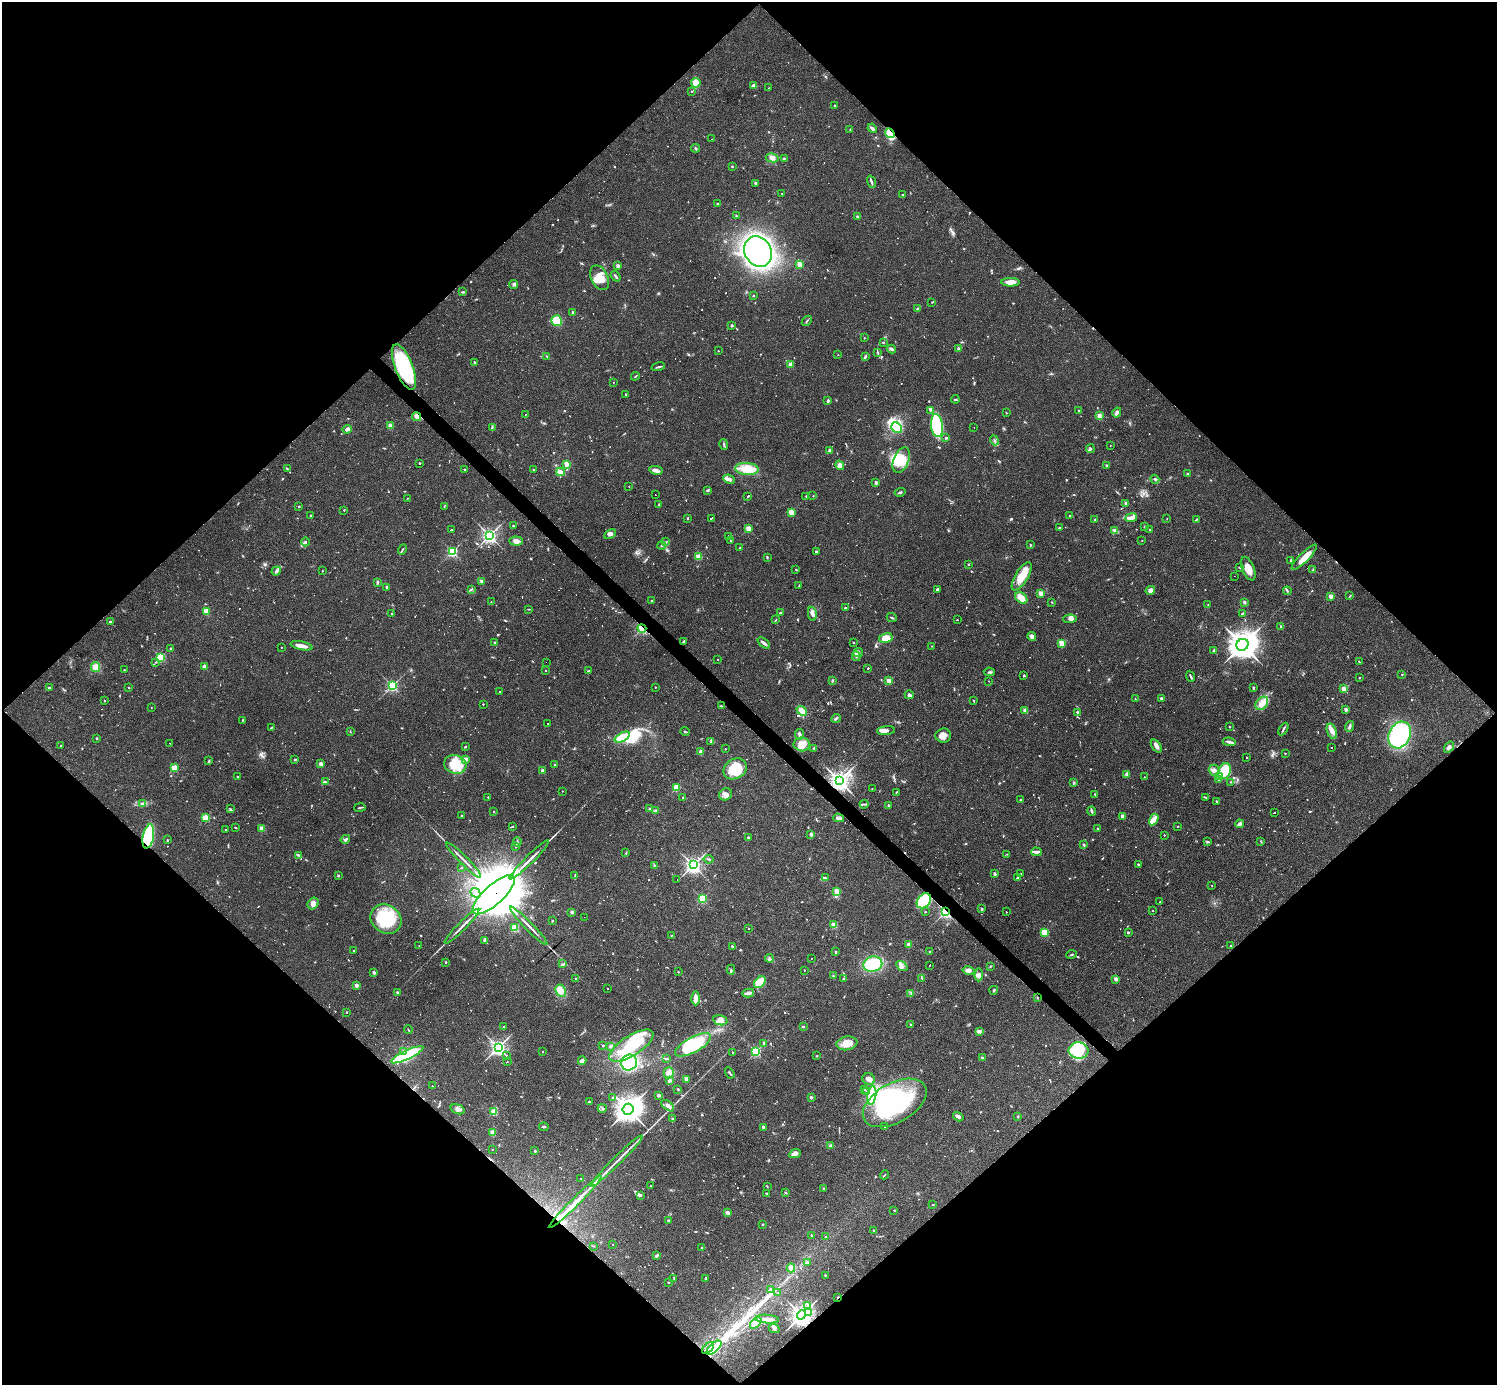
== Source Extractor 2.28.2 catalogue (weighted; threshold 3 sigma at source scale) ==
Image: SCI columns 1-5977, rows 296-5824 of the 5977 x 5977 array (HDU 1 of 3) = the unmasked area's bounding box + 8 px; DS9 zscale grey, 4 x 4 block average (1 PNG px = mean of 4 x 4 image px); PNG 1499 x 1387 px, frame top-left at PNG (2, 2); each listed source drawn as its Kron ellipse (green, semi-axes under 4 px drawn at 4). Shown black and unused: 51% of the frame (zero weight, under 3 of 4 exposures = <1% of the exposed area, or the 3 px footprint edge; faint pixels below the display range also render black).
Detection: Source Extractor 2.28.2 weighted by HDU 2 'WHT'. Background 0.0358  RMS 0.0044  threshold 0.0196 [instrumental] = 3 sigma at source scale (4.5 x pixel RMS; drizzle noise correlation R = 1.50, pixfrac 1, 0.05/0.05 arcsec/px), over >= 5 px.
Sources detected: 1117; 16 too faint to see at this stretch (4 x 4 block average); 8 inside a brighter object's white glare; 67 cosmic-ray / hot-pixel residue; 4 long thin detections or spike segments (spike, bleed or trail) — neither listed nor drawn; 13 coinciding with a brighter row at this scale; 44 inside a brighter listed object's ellipse — not listed separately; of the other 965, all 500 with FLUX_AUTO >= 1.66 (the completeness limit of this list) listed and drawn (465 fainter detections not listed), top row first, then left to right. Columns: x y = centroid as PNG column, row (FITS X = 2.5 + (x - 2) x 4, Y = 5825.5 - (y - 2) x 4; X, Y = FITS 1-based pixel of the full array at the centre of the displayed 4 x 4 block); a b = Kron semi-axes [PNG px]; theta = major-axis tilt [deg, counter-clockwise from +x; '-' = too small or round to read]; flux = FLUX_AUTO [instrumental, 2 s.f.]
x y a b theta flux
696 83 5 5 - 27
753 85 3 2 - 11
769 88 2 2 - 1.7
691 91 2 2 - 4
835 106 3 2 - 2.3
872 128 5 2 - 7.9
850 130 3 2 - 2
890 133 5 3 - 68
712 139 2 2 - 1.9
695 148 4 2 - 2.9
772 158 6 4 -12 12
784 158 2 2 - 3.8
732 166 2 2 - 7.9
871 182 6 2 -71 5.9
755 183 2 2 - 2.7
782 193 2 2 - 1.9
903 194 3 3 - 2.4
717 204 3 2 - 1.7
736 216 2 2 - 5.5
857 217 2 2 - 4.8
758 252 16 13 -61 960
800 264 2 2 - 96
618 266 2 2 - 34
616 276 6 2 -53 4.4
600 278 13 8 -63 38
1010 282 9 3 0 24
514 284 5 3 - 5.6
463 292 3 2 - 3.6
753 295 2 2 - 2.3
932 302 3 2 - 1.8
917 309 2 2 - 13
572 312 3 2 - 2.3
557 321 5 5 - 57
807 321 6 2 45 3.3
732 325 2 2 - 16
864 338 2 2 - 4.6
883 342 2 2 - 1.7
958 348 4 2 - 2.7
892 349 4 2 - 12
718 351 2 2 - 3.1
878 353 3 2 - 2
838 355 2 2 - 2.3
546 356 2 2 - 2
865 356 3 2 - 5
474 362 3 2 - 3.1
790 364 2 2 - 56
404 367 24 9 -69 220
658 367 7 2 14 4.8
635 376 4 2 - 2.5
613 382 2 2 - 1.7
626 394 2 2 - 6.6
955 399 4 2 - 3.3
828 401 2 2 - 6.2
930 410 3 3 - 4.1
1078 410 2 2 - 5.1
1117 412 5 3 - 7.6
1006 413 2 2 - 3.7
525 415 2 2 - 3.3
1099 416 2 2 - 82
416 417 4 3 - 6.3
390 426 2 2 - 74
937 426 11 6 -84 160
492 428 4 2 - 3.5
897 428 6 4 -41 110
974 428 2 2 - 2.7
347 429 4 3 - 13
946 438 2 2 - 12
994 440 5 2 - 3.7
724 444 5 2 - 3.2
1110 445 2 2 - 2
1090 449 4 2 - 4.2
830 450 2 2 - 33
901 460 13 7 68 64
419 463 2 2 - 2.5
566 464 3 2 - 22
840 465 5 4 - 15
1106 466 3 2 - 3.2
287 469 4 2 - 3.1
465 469 2 2 - 1.8
747 469 12 6 -4 60
533 470 2 2 - 4
656 470 7 3 -11 15
560 472 4 3 - 14
1187 474 3 2 - 2.3
729 479 6 3 -26 12
1155 479 5 2 - 4.7
876 483 2 2 - 26
629 486 2 2 - 2.1
708 490 4 2 - 2.3
900 492 5 2 - 4.1
655 495 2 2 - 39
748 496 3 2 - 120
806 496 2 2 - 1.7
813 496 2 2 - 1.8
407 498 2 2 - 1.8
1126 503 2 2 - 27
659 505 4 2 - 3.4
299 506 2 2 - 7.4
444 506 2 2 - 2
344 510 2 2 - 3.6
791 512 2 2 - 96
310 515 2 2 - 1.9
1070 516 2 2 - 2.3
688 518 2 2 - 7.1
711 518 4 2 - 160
1131 518 6 3 8 18
1167 518 2 2 - 1.8
1095 519 2 2 - 1.7
1196 520 4 2 - 2.5
513 526 2 2 - 2.3
1145 527 3 2 - 1.9
748 528 2 2 - 97
1059 528 2 2 - 3.7
451 530 3 2 - 79
1150 530 2 2 - 3.8
1115 531 3 3 - 9.5
610 534 6 4 28 8.2
489 536 3 3 - 760
729 536 2 2 - 2.2
1142 540 2 2 - 2.5
516 541 7 4 -4 13
731 541 3 2 - 2
305 542 4 3 - 4.5
666 542 3 2 - 2
662 545 4 2 - 5.4
1031 545 2 2 - 6.3
740 548 2 2 - 12
403 549 5 2 - 2.6
816 551 2 2 - 10
452 552 2 2 - 410
698 557 2 2 - 120
767 557 3 2 - 2.2
1304 557 17 4 45 38
1291 560 2 2 - 2.4
968 564 2 2 - 9.7
1240 567 3 2 - 1.8
1248 569 12 6 -67 28
796 570 4 2 - 2
1313 570 3 2 - 2
276 571 5 3 - 8.1
322 571 2 2 - 3.6
1022 576 16 6 59 50
1234 576 2 2 - 5.2
481 581 2 2 - 5.2
377 582 3 2 - 2.7
799 585 3 2 - 2.4
387 587 2 2 - 12
471 589 3 2 - 2.2
937 589 2 2 - 21
1150 590 5 4 - 9.2
1287 591 4 2 - 3.6
1040 593 2 2 - 70
1330 596 2 2 - 56
1350 596 4 2 - 2
1021 598 7 5 -39 32
651 601 2 2 - 1.9
491 602 2 2 - 2
1052 602 2 2 - 1.7
1244 602 3 2 - 5.5
1208 604 2 2 - 4.2
845 608 2 2 - 8.4
529 609 2 2 - 1.7
206 611 2 2 - 120
392 613 2 2 - 1.9
780 613 2 2 - 12
1242 613 4 2 - 2.6
812 614 7 3 -78 18
892 618 5 2 - 3.2
776 619 2 2 - 1.7
1070 619 7 4 2 12
957 620 2 2 - 1.8
110 622 2 2 - 3
1281 626 2 2 - 3.1
642 628 4 3 - 64
1032 636 4 3 - 9.6
886 638 7 5 10 35
683 641 3 2 - 2.6
495 642 2 2 - 12
853 642 2 2 - 1.7
764 643 7 2 -39 10
1062 643 2 2 - 120
1242 645 6 5 - 3700
301 646 11 3 -12 22
932 646 2 2 - 1.8
281 647 2 2 - 2.2
170 648 2 2 - 1.9
1214 651 3 2 - 5.1
858 652 5 3 - 8
856 656 5 3 - 5.4
161 657 2 2 - 240
718 659 2 2 - 4.1
156 662 3 2 - 2.1
546 662 2 2 - 13
1359 662 3 2 - 1.7
96 667 5 4 - 22
204 667 2 2 - 37
868 668 2 2 - 160
124 670 2 2 - 4.1
546 671 2 2 - 5.7
588 671 3 2 - 2
989 672 6 2 -7 4.1
1402 674 2 2 - 1.8
1024 676 3 2 - 2.5
1191 676 6 2 -67 4.5
1359 678 2 2 - 5.8
832 681 3 2 - 2.8
889 681 2 2 - 77
989 681 2 2 - 2.6
392 686 2 2 - 440
655 687 2 2 - 3.5
49 688 2 2 - 9.9
129 688 2 2 - 1.7
1253 688 3 2 - 3.4
1344 689 2 2 - 76
500 692 2 2 - 1.8
909 695 4 3 - 8.3
1161 698 3 3 - 3.7
1135 699 2 2 - 2.7
104 701 2 2 - 5.7
974 701 2 2 - 2.2
1262 703 7 5 50 26
483 704 2 2 - 3.3
721 706 3 2 - 2.3
151 708 2 2 - 2.5
1025 710 2 2 - 42
1346 710 2 2 - 30
802 711 6 4 -41 19
1077 712 3 2 - 2.4
836 718 5 2 - 4.7
243 720 2 2 - 2.2
547 724 2 2 - 50
1349 726 5 2 - 6.7
1229 727 2 2 - 5.4
271 728 2 2 - 2.2
1283 729 7 2 60 5.7
886 731 9 3 5 15
1332 731 8 4 -69 15
350 732 2 2 - 1.7
685 732 4 2 - 2.8
799 734 5 3 - 7.4
943 735 8 7 - 19
1400 735 14 10 63 360
622 737 8 3 29 120
97 738 2 2 - 10
711 741 4 2 - 4.2
1229 742 6 2 -7 6.6
170 743 2 2 - 1.8
802 744 8 7 - 28
61 745 2 2 - 2.8
465 746 2 2 - 2.6
1156 746 7 3 -54 12
1449 747 6 3 54 7.3
814 748 2 2 - 6.4
1332 748 2 2 - 110
725 749 2 2 - 2.1
701 752 4 3 - 9.1
1285 753 2 2 - 2.1
1247 758 2 2 - 3.6
295 759 3 2 - 2.6
466 759 2 2 - 39
209 761 4 2 - 2.8
321 764 2 2 - 53
455 764 11 9 -16 48
555 765 2 2 - 3.7
174 768 2 2 - 160
735 769 12 10 32 94
542 770 2 2 - 18
1214 770 5 5 - 11
1224 771 8 6 66 88
1127 774 3 3 - 8.2
238 777 3 2 - 3
1144 777 2 2 - 2.2
1219 777 2 2 - 2.2
1219 779 2 2 - 7.1
839 781 4 3 - 1800
325 782 3 2 - 3.4
1231 782 2 2 - 3
1074 783 2 2 - 19
676 788 2 2 - 140
872 789 2 2 - 2.3
562 791 2 2 - 1.9
896 792 3 2 - 1.9
726 794 7 5 33 14
1095 794 3 2 - 2.2
488 797 2 2 - 3.9
683 797 2 2 - 3.5
1206 797 3 2 - 1.8
1020 800 2 2 - 1.9
1216 801 3 2 - 3.1
142 803 4 2 - 4.4
864 804 4 2 - 3.4
888 805 2 2 - 11
360 808 6 2 10 3
230 809 3 2 - 2.6
650 809 2 2 - 22
655 811 4 3 - 3.7
1092 811 5 2 - 6
494 812 2 2 - 7
1274 813 2 2 - 52
461 816 2 2 - 3.9
1122 816 2 2 - 32
206 818 2 2 - 170
839 818 5 3 - 12
1154 820 6 4 58 17
1239 824 4 3 - 6.3
1178 826 2 2 - 1.8
512 827 3 2 - 1.8
236 828 3 2 - 2.2
262 828 2 2 - 68
1098 828 2 2 - 3.7
226 829 2 2 - 4.5
811 834 4 3 - 5.1
1164 835 2 2 - 4.5
148 836 12 5 79 220
748 837 2 2 - 11
345 839 5 2 - 4.8
167 840 2 2 - 6
1207 841 3 2 - 2.5
1261 841 2 2 - 1.8
517 842 5 2 - 2.4
1084 845 4 2 - 2.8
516 847 3 2 - 1.7
1036 852 5 2 - 12
626 853 3 2 - 2.1
1007 854 2 2 - 1.7
299 855 3 3 - 3.7
708 859 5 2 - 2.9
463 860 25 2 -45 18
529 860 27 2 45 23
1138 864 2 2 - 7.9
693 865 3 3 - 1100
654 866 3 2 - 1.8
461 867 2 2 - 2.4
995 874 4 2 - 4.5
1021 874 2 2 - 5.3
575 875 3 2 - 2.1
338 876 2 2 - 5.7
825 878 3 2 - 3.6
1017 878 2 2 - 2.6
677 879 2 2 - 6.6
1212 886 2 2 - 2.9
837 891 2 2 - 110
476 893 5 3 - 7.3
494 895 27 9 42 31000
702 899 2 2 - 270
924 901 8 6 50 110
1160 902 2 2 - 2.8
313 903 6 5 - 12
982 909 2 2 - 19
1153 911 2 2 - 4.1
572 912 2 2 - 28
925 912 2 2 - 5.1
945 912 2 2 - 530
1006 912 2 2 - 2.8
584 917 2 2 - 2.1
386 919 16 14 -36 140
552 921 2 2 - 5.3
834 925 2 2 - 110
462 926 24 2 45 19
529 926 26 2 -46 18
514 928 2 2 - 170
748 928 2 2 - 3.9
1045 932 2 2 - 180
1128 933 2 2 - 14
672 936 2 2 - 12
485 940 2 2 - 35
909 944 2 2 - 46
419 945 2 2 - 1.9
732 946 3 2 - 3
1230 946 2 2 - 2.6
354 951 2 2 - 3.3
929 951 2 2 - 2
835 952 2 2 - 3.9
1071 955 5 2 - 3.4
769 958 4 3 - 4.7
811 958 2 2 - 9.8
446 962 2 2 - 7
562 964 3 2 - 2.5
873 964 9 7 13 120
929 965 2 2 - 64
902 966 6 3 -35 7.3
991 966 3 2 - 2.3
731 970 5 3 - 4.4
804 970 2 2 - 3.7
969 971 6 4 -12 8
374 972 3 2 - 5.5
678 972 2 2 - 3.3
979 975 6 4 86 11
833 976 2 2 - 2.6
576 978 2 2 - 2
922 978 2 2 - 2.4
843 979 3 2 - 2.2
1116 979 2 2 - 52
760 982 7 4 48 39
356 985 2 2 - 41
607 988 2 2 - 4.3
994 990 4 2 - 2.9
561 991 6 5 - 24
397 992 2 2 - 11
748 993 6 3 13 10
911 993 3 2 - 2.4
695 998 7 3 -90 19
1037 998 3 2 - 1.7
347 1012 2 2 - 4.6
720 1020 7 5 -12 13
911 1024 2 2 - 9.8
803 1026 2 2 - 10
503 1027 2 2 - 1.7
408 1030 4 2 - 2
979 1031 4 2 - 13
764 1043 4 3 - 4.5
847 1043 10 6 9 37
603 1045 2 2 - 2.1
693 1045 20 7 29 190
611 1046 4 3 - 4.1
631 1046 25 10 32 140
498 1047 3 3 - 940
403 1051 2 2 - 11
543 1051 2 2 - 2
1079 1051 10 8 -4 75
756 1052 2 2 - 360
733 1053 3 2 - 2.3
407 1055 18 4 25 260
507 1056 3 2 - 2
817 1056 2 2 - 2.5
982 1058 2 2 - 16
667 1059 3 2 - 2
582 1061 4 3 - 11
507 1062 2 2 - 1.8
629 1063 8 7 - 200
669 1073 5 5 - 15
730 1073 6 2 -59 3.4
686 1079 3 2 - 9.8
869 1079 6 5 - 16
669 1081 2 2 - 32
432 1086 2 2 - 1.9
678 1089 2 2 - 2.8
865 1090 2 2 - 1.7
867 1092 3 2 - 2.4
658 1095 3 2 - 6.3
872 1095 9 4 81 97
811 1097 2 2 - 17
613 1098 2 2 - 9.5
589 1102 2 2 - 12
895 1103 35 19 29 310
668 1106 7 3 -38 8.2
602 1108 4 2 - 3
458 1109 7 4 -19 10
628 1109 5 5 - 2900
494 1112 2 2 - 130
1018 1116 2 2 - 2.4
958 1117 5 3 - 9.4
672 1118 2 2 - 2.5
544 1127 5 2 - 3.4
763 1127 2 2 - 28
885 1127 2 2 - 3.4
492 1133 2 2 - 81
831 1145 4 3 - 4
492 1149 2 2 - 2.7
535 1151 2 2 - 11
795 1154 6 3 25 21
617 1161 36 2 45 29
884 1175 5 2 - 1.9
581 1179 2 2 - 2.4
651 1186 2 2 - 2.1
767 1186 2 2 - 1.9
823 1188 2 2 - 2.6
785 1193 3 2 - 1.9
766 1194 2 2 - 2.9
640 1195 2 2 - 16
575 1202 37 2 45 64
933 1205 3 2 - 2
894 1210 2 2 - 2.6
727 1213 2 2 - 49
669 1220 3 2 - 2
763 1224 2 2 - 10
873 1230 2 2 - 3
811 1235 2 2 - 6.7
825 1237 2 2 - 2.7
613 1244 2 2 - 1.8
593 1246 3 2 - 1.7
702 1248 2 2 - 6.6
657 1255 3 2 - 5.8
807 1263 3 3 - 6
791 1268 4 4 - 12
825 1275 2 2 - 1.9
705 1278 3 2 - 2.4
674 1279 3 2 - 1.8
668 1282 2 2 - 5.9
771 1289 2 2 - 7.9
778 1293 2 2 - 1.7
838 1297 2 2 - 9.9
808 1305 3 2 - 2.5
808 1313 2 2 - 5.4
801 1315 5 4 - 1700
767 1319 11 2 -4 24
756 1323 7 4 44 25
774 1329 5 4 - 6.2
708 1348 7 2 43 5.5
714 1348 9 3 42 140
Overlapping masked pixels (flux is a lower limit): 12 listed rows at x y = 890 133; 404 367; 416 417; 642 628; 839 781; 148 836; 494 895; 924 901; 945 912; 838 1297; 801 1315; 714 1348
Diffuse or blended objects may show on this block-average render without a row.